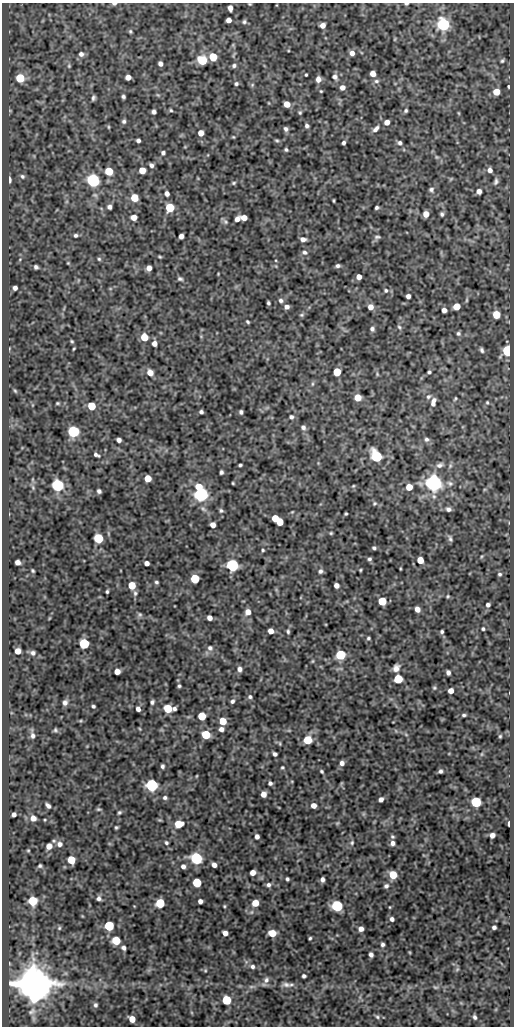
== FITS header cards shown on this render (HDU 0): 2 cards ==
NAXIS1  =                  512
NAXIS2  =                 1024

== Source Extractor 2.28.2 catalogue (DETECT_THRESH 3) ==
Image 512 x 1024 px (HDU 0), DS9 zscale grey, 1 PNG px = 1 image px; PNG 516 x 1028 px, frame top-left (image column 1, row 1024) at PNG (2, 3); no overlay
Background 48.2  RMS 0.55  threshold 1.64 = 3 sigma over >= 5 px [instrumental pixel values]
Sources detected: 297; all 297 listed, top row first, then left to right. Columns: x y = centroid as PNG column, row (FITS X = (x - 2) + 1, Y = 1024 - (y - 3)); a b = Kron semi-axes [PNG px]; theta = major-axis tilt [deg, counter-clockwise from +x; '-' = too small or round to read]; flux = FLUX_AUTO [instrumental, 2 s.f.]
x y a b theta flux
114 4 5 3 - 79
406 4 4 2 - 52
277 5 4 2 - 24
230 8 5 4 - 190
228 20 5 4 - 200
244 22 6 5 - 64
443 24 6 6 - 7800
322 25 5 5 - 210
130 31 5 4 - 48
395 39 5 3 - 32
352 53 5 5 - 180
81 54 6 6 - 130
213 57 5 5 - 1100
202 60 6 6 - 1700
502 61 5 5 - 61
160 64 5 4 - 130
234 65 6 5 - 81
69 66 6 4 84 52
373 74 5 5 - 270
306 75 3 2 - 38
128 77 5 4 - 220
335 77 8 7 - 130
20 78 6 6 - 1200
318 79 6 5 - 200
376 81 7 5 1 87
236 84 5 5 - 64
252 85 5 4 - 45
508 86 4 3 - 41
342 87 5 5 - 170
321 91 3 2 - 32
496 92 6 5 - 490
123 97 4 3 - 67
93 98 5 3 - 71
287 104 5 5 - 400
171 110 4 3 - 44
406 110 4 3 - 60
154 112 4 4 - 100
300 113 6 4 -90 52
459 113 5 3 - 33
124 121 6 5 - 74
387 122 5 4 - 220
307 126 5 4 - 86
108 127 5 3 - 37
286 129 5 4 - 91
376 129 9 5 46 140
201 133 5 5 - 300
233 137 3 3 - 31
138 140 4 4 - 93
277 140 6 4 -30 52
344 143 4 3 - 73
400 143 5 5 - 83
286 150 4 3 - 56
163 153 4 4 - 79
437 157 5 5 - 48
151 165 5 4 - 100
142 170 5 5 - 480
490 170 6 6 - 180
109 171 5 5 - 1000
22 176 6 5 - 74
451 179 6 4 45 39
9 180 5 3 - 250
93 180 6 6 - 9600
496 181 9 6 74 110
234 183 5 4 - 50
431 190 7 6 - 96
479 191 5 5 - 180
167 194 5 4 - 140
134 198 5 5 - 820
334 201 4 2 - 35
109 207 4 4 - 110
170 208 6 5 - 1500
377 208 4 3 - 68
426 214 5 5 - 330
442 214 6 5 - 74
134 217 5 5 - 300
244 218 6 4 -19 280
237 219 5 4 - 160
225 222 8 6 -49 81
76 235 5 4 - 70
181 236 5 4 - 180
377 237 9 5 4 75
303 239 5 4 - 150
305 252 7 5 -21 95
160 257 4 3 - 40
99 259 5 5 - 52
68 263 4 4 - 32
338 266 5 4 - 89
36 267 4 4 - 83
149 268 5 4 - 220
359 277 5 4 - 230
180 279 7 5 -9 75
15 288 4 4 - 130
386 290 5 5 - 58
408 296 4 4 - 130
281 300 7 6 - 95
268 303 4 3 - 65
456 306 5 5 - 540
287 307 5 4 - 140
370 307 6 5 - 230
444 310 4 4 - 180
302 315 7 5 20 59
496 315 5 5 - 830
248 322 4 3 - 50
399 327 7 4 -59 64
372 329 6 5 - 88
458 333 5 5 - 74
144 337 5 5 - 720
72 341 4 3 - 42
154 343 5 5 - 180
74 348 3 2 - 34
482 350 6 4 -67 79
507 351 6 5 - 3100
337 372 5 5 - 1100
429 372 4 3 - 58
150 373 6 6 - 330
377 374 5 4 - 42
312 384 6 4 89 51
15 391 5 4 - 44
358 397 5 5 - 470
428 397 8 6 43 110
455 399 6 3 63 44
433 402 10 5 77 200
487 402 5 4 - 48
57 403 4 3 - 43
92 406 5 5 - 1100
201 412 4 3 - 76
241 412 4 4 - 74
291 417 6 5 - 81
303 427 6 6 - 110
73 432 6 6 - 5500
426 439 6 6 - 93
119 440 4 4 - 130
96 455 8 4 -30 85
376 456 7 6 - 4300
240 465 4 3 - 56
440 465 10 7 21 150
221 472 4 3 - 73
148 478 5 5 - 540
233 483 3 2 - 35
434 483 6 6 - 26000
450 483 10 7 -19 130
57 485 6 6 - 6900
199 486 6 5 - 450
353 486 4 3 - 36
409 487 5 5 - 480
99 491 4 4 - 92
201 494 6 6 - 15000
374 503 6 5 - 55
448 509 7 6 - 110
221 511 6 5 - 72
346 514 3 3 - 41
275 518 5 5 - 580
280 522 5 5 - 580
213 525 5 4 - 230
331 533 4 4 - 42
98 538 6 5 - 2100
450 538 9 5 -67 83
374 548 5 4 - 64
263 550 4 3 - 44
369 559 5 5 - 75
420 560 5 5 - 500
17 562 5 4 - 170
147 563 4 4 - 170
232 565 6 5 - 8000
400 569 4 2 - 32
360 570 3 3 - 39
33 571 4 3 - 43
320 571 6 6 - 97
500 574 5 4 - 59
195 579 5 5 - 1800
156 582 4 4 - 60
132 585 5 5 - 700
336 585 5 4 - 180
107 592 4 3 - 53
135 593 7 5 -90 91
448 596 5 4 - 45
382 601 5 5 - 1100
488 605 4 4 - 96
417 609 5 4 - 220
248 612 6 5 - 290
140 615 6 6 - 70
209 618 5 4 - 170
483 629 3 3 - 52
271 631 5 4 - 240
288 631 6 4 -89 60
442 632 3 3 - 59
368 638 4 4 - 51
84 644 6 5 - 3600
210 648 8 7 - 120
18 651 5 5 - 290
33 653 7 6 - 97
340 655 5 5 - 2700
313 661 5 3 - 34
396 668 7 6 - 190
240 669 6 5 - 130
117 671 5 5 - 260
448 672 5 4 - 110
398 679 5 5 - 1600
179 686 3 3 - 53
434 688 5 4 - 43
451 691 5 4 - 250
250 697 6 5 - 71
232 701 5 4 - 82
152 702 5 4 - 72
65 703 6 5 - 130
93 706 4 3 - 57
138 709 5 4 - 140
168 709 6 5 - 1100
174 709 4 4 - 77
464 715 5 3 - 57
202 716 5 5 - 1100
223 721 5 5 - 660
140 729 5 3 - 29
221 729 5 5 - 150
55 730 6 5 - 62
206 735 5 5 - 1600
33 736 7 6 - 120
500 736 4 4 - 42
308 740 5 5 - 1300
280 743 7 3 -82 37
275 754 4 4 - 99
482 754 6 4 71 42
342 763 5 5 - 140
162 766 4 3 - 77
282 767 4 4 - 43
322 771 5 4 - 52
440 771 4 4 - 84
196 776 4 3 - 29
270 783 4 4 - 84
152 785 6 6 - 7100
263 794 5 5 - 260
165 798 5 5 - 75
381 799 5 4 - 140
476 802 5 5 - 3200
314 805 5 5 - 220
48 806 5 3 - 110
98 809 6 4 -1 47
119 812 4 3 - 56
14 814 4 4 - 110
33 818 6 6 - 210
337 823 5 4 - 40
178 824 6 5 - 800
509 824 5 2 - 79
116 827 3 3 - 49
492 835 5 4 - 170
257 837 5 4 - 130
392 837 6 5 - 62
166 842 5 4 - 59
352 843 6 5 - 64
392 843 6 6 - 130
60 844 7 7 - 150
49 846 6 5 - 270
28 850 4 3 - 29
196 858 6 6 - 6100
71 860 5 5 - 910
214 865 5 4 - 180
40 866 4 3 - 50
183 866 5 5 - 120
253 873 5 4 - 280
393 875 6 5 - 890
287 879 4 3 - 60
322 880 4 4 - 120
197 883 5 5 - 1800
268 885 6 6 - 100
386 886 7 6 - 90
99 898 6 5 - 110
33 901 6 6 - 1000
200 901 4 4 - 140
160 903 5 5 - 1800
255 903 5 5 - 600
224 906 4 3 - 38
337 906 6 5 - 4900
392 919 4 4 - 110
109 926 5 5 - 2800
494 927 4 4 - 91
59 928 5 5 - 49
361 929 5 4 - 180
225 933 5 4 - 200
272 933 6 5 - 590
310 938 3 3 - 46
116 941 6 5 - 1200
382 944 4 4 - 79
123 948 5 4 - 110
371 955 5 4 - 110
252 966 6 5 - 90
457 969 6 5 - 51
205 970 5 3 - 41
304 976 4 4 - 72
266 980 9 6 63 140
33 983 9 8 - 170000
286 984 11 6 -11 150
435 987 7 4 -18 47
226 1000 5 5 - 1900
95 1005 5 4 - 77
377 1017 7 5 -25 68
475 1017 4 3 - 73
132 1019 5 5 - 400
At the frame edge (FLAGS 8, measured only in part): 3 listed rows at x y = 114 4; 406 4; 230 8